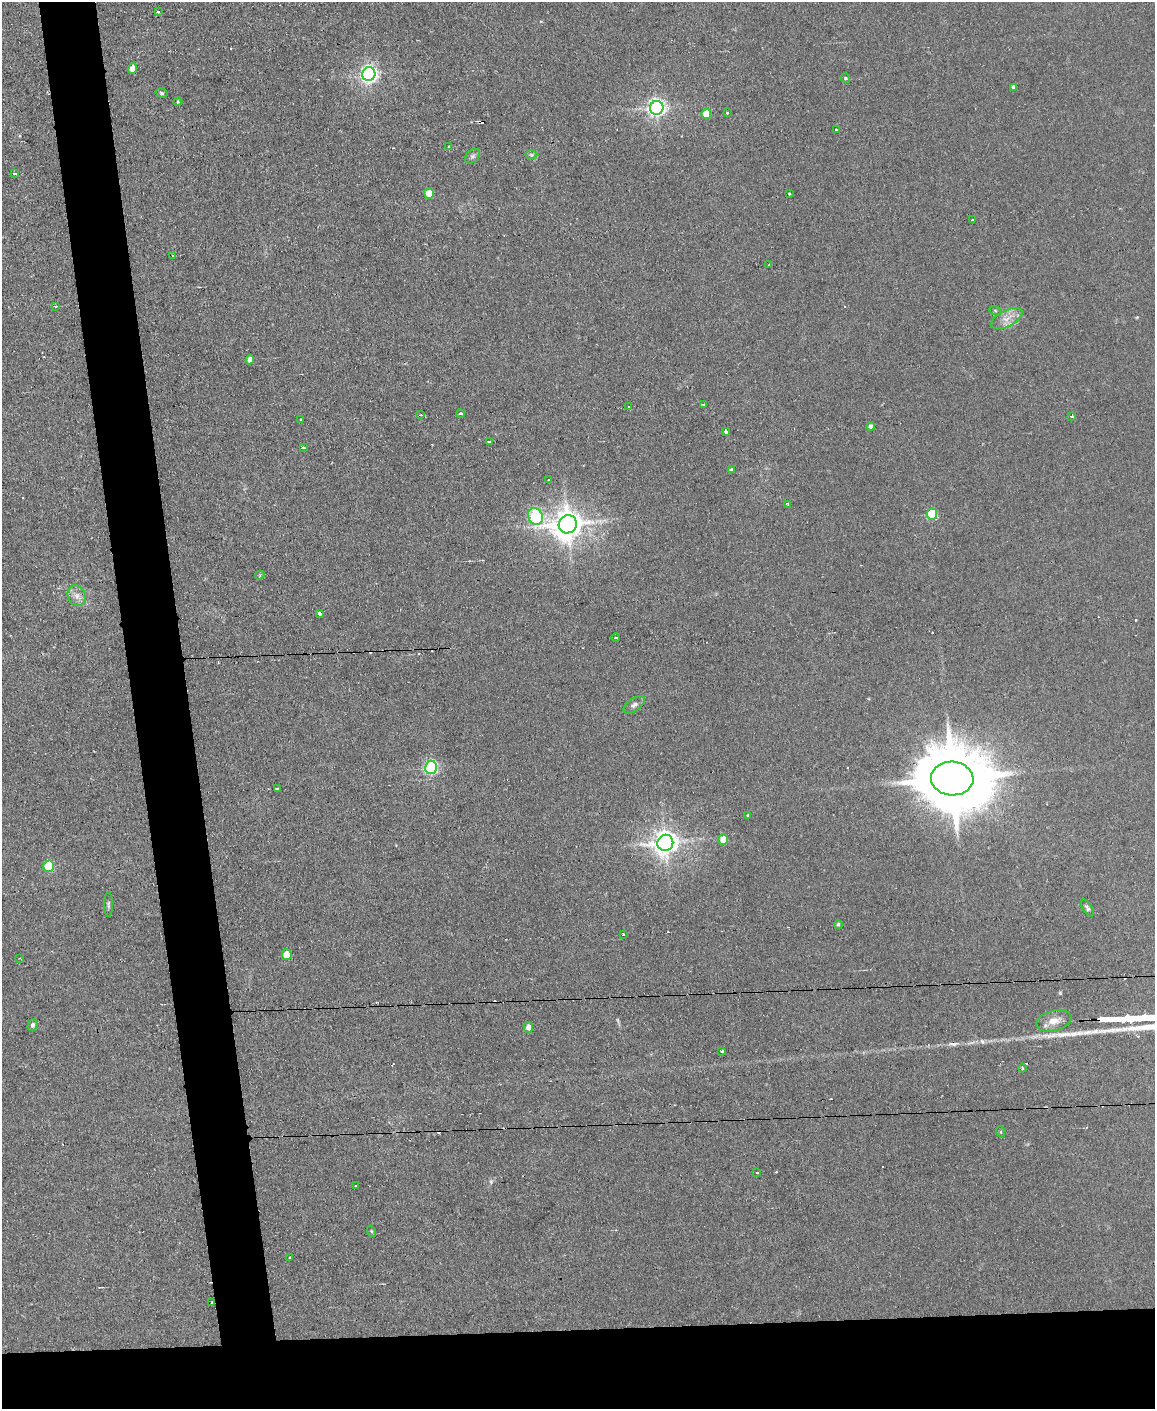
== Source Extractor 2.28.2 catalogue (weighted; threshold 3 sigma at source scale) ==
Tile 11 of 4 x 3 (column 3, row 3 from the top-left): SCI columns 2305-3457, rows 234-1640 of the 4609 x 4577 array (HDU 1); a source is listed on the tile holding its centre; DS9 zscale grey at full resolution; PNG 1157 x 1411 px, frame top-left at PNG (2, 2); each listed source drawn as its Kron ellipse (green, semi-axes under 4 px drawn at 4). Shown black and unused: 10% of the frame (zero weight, under 2 of 3 exposures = <1% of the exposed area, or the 3 px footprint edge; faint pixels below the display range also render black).
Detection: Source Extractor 2.28.2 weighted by HDU 2 'WHT'; one run over the whole footprint, this tile lists its part. Background 0.0454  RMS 0.0051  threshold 0.0229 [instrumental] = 3 sigma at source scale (4.5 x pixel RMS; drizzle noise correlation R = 1.50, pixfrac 1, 0.05/0.05 arcsec/px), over >= 5 px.
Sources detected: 91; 22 cosmic-ray / hot-pixel residue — neither listed nor drawn; the other 69 listed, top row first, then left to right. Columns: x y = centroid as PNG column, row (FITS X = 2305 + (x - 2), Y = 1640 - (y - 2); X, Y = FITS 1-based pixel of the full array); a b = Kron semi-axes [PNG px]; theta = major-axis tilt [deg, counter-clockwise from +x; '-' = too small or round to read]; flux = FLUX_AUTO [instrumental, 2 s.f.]
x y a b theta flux
158 11 3 3 - 2.3
132 69 5 4 - 4.8
369 74 7 6 - 220
845 78 5 4 - 0.74
1013 87 4 4 - 1.3
162 93 6 4 -18 0.76
178 102 4 4 - 0.66
657 108 7 6 - 220
727 113 3 3 - 0.56
706 114 5 5 - 8.8
837 129 3 3 - 6.2
448 146 3 2 - 0.44
531 155 6 4 -1 0.71
472 156 9 6 41 1.3
15 174 3 3 - 1.8
429 193 5 5 - 6.8
789 193 3 3 - 0.72
972 220 3 2 - 0.74
173 255 3 3 - 0.54
769 265 3 3 - 0.67
56 306 3 2 - 1
995 310 6 4 -20 0.64
1007 318 17 8 26 5.1
250 359 5 4 - 2.8
704 404 3 3 - 1.7
629 407 3 3 - 1.1
461 414 4 3 - 1.8
420 415 4 2 - 1.6
1072 416 3 3 - 1.8
301 420 3 3 - 1.5
871 426 4 4 - 1.6
726 431 4 3 - 2.1
489 441 4 3 - 2
303 448 4 3 - 1.7
731 470 4 3 - 0.68
549 480 3 2 - 0.48
788 504 4 2 - 0.81
932 514 5 5 - 31
535 516 9 7 -67 65
568 524 9 9 - 790
260 575 5 4 - 0.56
77 596 11 9 -67 3.3
319 613 4 3 - 8
616 637 4 3 - 0.57
634 705 12 6 35 2.1
431 767 7 6 - 82
952 779 21 17 -3 5700
277 789 3 3 - 0.91
748 815 3 2 - 0.73
723 839 5 4 - 8.1
665 843 8 7 - 520
49 866 5 5 - 31
108 905 12 4 90 0.95
1087 908 9 4 -56 1.1
838 924 4 4 - 0.81
623 935 3 2 - 0.67
287 955 5 5 - 8.6
20 958 3 2 - 0.38
1054 1021 18 10 15 5.7
32 1025 6 5 - 1.6
528 1027 5 4 - 3.1
722 1052 3 3 - 3.3
1022 1068 4 3 - 0.49
1001 1132 6 3 -72 0.46
757 1172 3 3 - 1.8
356 1186 3 2 - 0.41
371 1231 6 3 -71 0.56
290 1258 3 3 - 2.6
212 1302 3 2 - 0.42
Unlisted compact peaks at least as high as the median listed source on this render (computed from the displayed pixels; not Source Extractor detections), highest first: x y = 1073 1034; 1113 1030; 1125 1029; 1096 1031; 982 1041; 1088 1032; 1060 993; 491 1182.